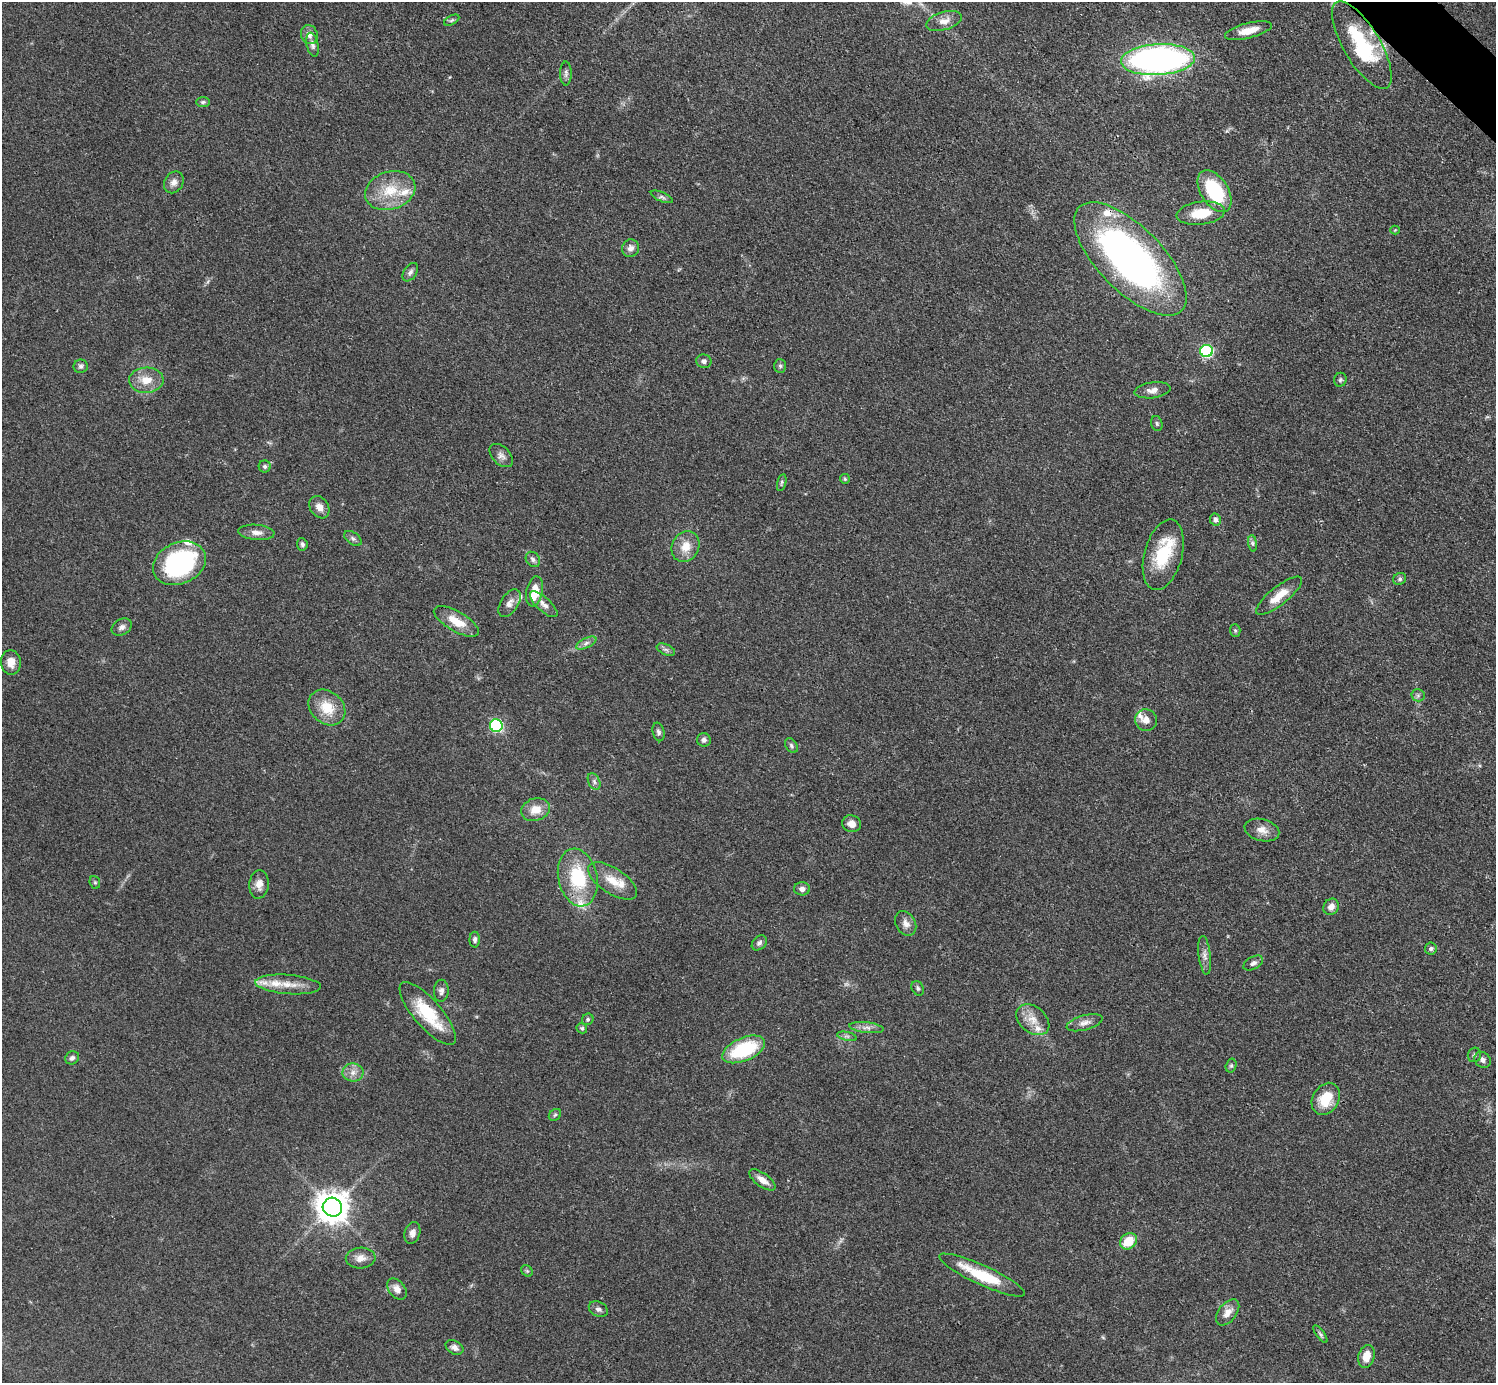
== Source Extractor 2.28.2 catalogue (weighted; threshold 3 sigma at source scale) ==
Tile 10 of 4 x 4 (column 2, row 3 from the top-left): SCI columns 1503-2996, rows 1689-3069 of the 5993 x 5993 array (HDU 1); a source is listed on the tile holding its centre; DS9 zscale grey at full resolution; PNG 1498 x 1385 px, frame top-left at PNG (2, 2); each listed source drawn as its Kron ellipse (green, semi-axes under 4 px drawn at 4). Shown black and unused: <1% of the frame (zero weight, under 3 of 4 exposures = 1% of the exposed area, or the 3 px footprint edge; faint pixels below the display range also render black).
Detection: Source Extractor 2.28.2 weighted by HDU 2 'WHT'; one run over the whole footprint, this tile lists its part. Background 0.0501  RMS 0.0052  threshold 0.0236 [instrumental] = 3 sigma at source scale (4.5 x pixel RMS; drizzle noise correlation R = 1.50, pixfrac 1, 0.05/0.05 arcsec/px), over >= 5 px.
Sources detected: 117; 1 too faint to see at this stretch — neither listed nor drawn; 11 inside a brighter listed object's ellipse — not listed separately; the other 105 listed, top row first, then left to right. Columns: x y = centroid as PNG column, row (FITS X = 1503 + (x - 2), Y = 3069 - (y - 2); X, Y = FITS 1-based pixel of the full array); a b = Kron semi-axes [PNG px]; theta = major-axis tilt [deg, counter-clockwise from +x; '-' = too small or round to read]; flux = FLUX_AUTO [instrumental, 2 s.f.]
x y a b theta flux
452 20 8 4 27 0.97
944 21 18 9 17 4.6
1248 31 24 7 14 8.5
309 35 10 8 -67 3.3
312 45 12 6 -78 2
1362 45 50 18 -59 44
1158 60 37 15 3 220
566 73 12 6 -90 1.8
203 102 7 5 1 1
174 182 11 9 57 3.3
390 190 26 19 18 17
1215 191 23 13 -57 36
662 197 12 4 -24 1.5
1201 213 24 11 7 14
1395 230 4 4 - 0.46
630 248 9 8 - 2.8
1130 259 73 32 -45 220
410 272 10 6 55 1.8
1207 351 6 6 - 73
704 361 7 6 - 1.8
81 366 7 6 - 1.5
780 366 7 6 - 1.1
146 380 17 12 2 8.3
1340 380 7 6 - 1.1
1152 390 18 8 8 3.7
1157 424 7 5 -73 1
501 456 14 8 -45 2.8
265 466 6 6 - 1.2
845 479 5 5 - 0.74
782 482 9 4 76 0.92
319 507 12 9 -57 4.2
1215 519 6 5 - 2
256 532 18 7 -4 3.9
353 538 10 6 -37 1.6
1253 543 8 4 -82 1.2
302 544 6 5 - 1.2
686 547 16 13 63 8.1
1163 555 36 19 75 26
533 559 8 6 -55 1.6
179 563 27 20 24 75
1400 579 7 6 - 1.1
535 591 15 8 78 7.4
1279 596 28 9 38 9.8
510 603 15 8 57 3.7
544 604 17 7 -42 3.3
456 621 25 10 -30 10
122 627 11 7 30 2.2
1235 630 6 5 - 0.84
586 643 11 5 26 1.9
666 650 10 5 -23 1.4
11 662 12 10 -85 5.4
1418 695 6 6 - 1.2
327 707 20 16 -41 13
1146 720 11 10 - 3.9
496 726 6 6 - 63
659 732 9 5 -76 1.5
704 740 7 6 - 1.7
791 746 8 5 -53 1.3
594 782 9 5 -64 1.6
535 810 14 11 18 7.4
851 824 9 8 - 4.3
1262 830 17 11 -14 5.2
578 878 29 19 -78 30
613 881 28 12 -34 10
95 882 6 5 - 0.8
259 884 14 10 86 4.3
802 889 8 6 -2 2.2
1331 907 8 7 - 3.2
906 923 13 9 -61 3.4
475 940 8 5 88 1.5
759 943 8 6 44 1.6
1431 949 6 6 - 1.2
1205 955 19 6 -84 3.1
1253 963 10 6 28 1.8
288 984 33 9 -4 9.5
918 988 8 5 -62 1.2
441 991 11 7 86 2.1
428 1014 40 14 -49 25
588 1019 6 5 - 1
1033 1020 18 13 -39 7.6
1085 1023 18 7 15 3.6
582 1028 5 5 - 1
867 1028 17 5 -6 2.8
847 1036 10 4 -12 1.3
744 1049 23 11 23 35
1474 1055 7 6 - 1.3
72 1058 7 6 - 1.6
1482 1060 9 7 -41 2.3
1231 1066 7 5 75 0.92
353 1072 10 9 - 3.7
1326 1099 17 13 59 14
555 1115 7 5 43 0.98
762 1180 15 6 -36 4.4
332 1207 10 9 - 910
412 1233 11 7 73 2.8
1128 1241 9 7 39 11
361 1258 15 10 3 4.2
527 1271 6 5 - 0.92
982 1275 47 9 -25 23
397 1289 12 8 -52 3.9
598 1309 10 7 -27 1.8
1228 1312 15 9 51 4.5
1320 1334 10 4 -54 1.2
454 1347 9 6 -29 2.4
1366 1356 11 8 76 6.9
Overlapping masked pixels (flux is a lower limit): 1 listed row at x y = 1362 45